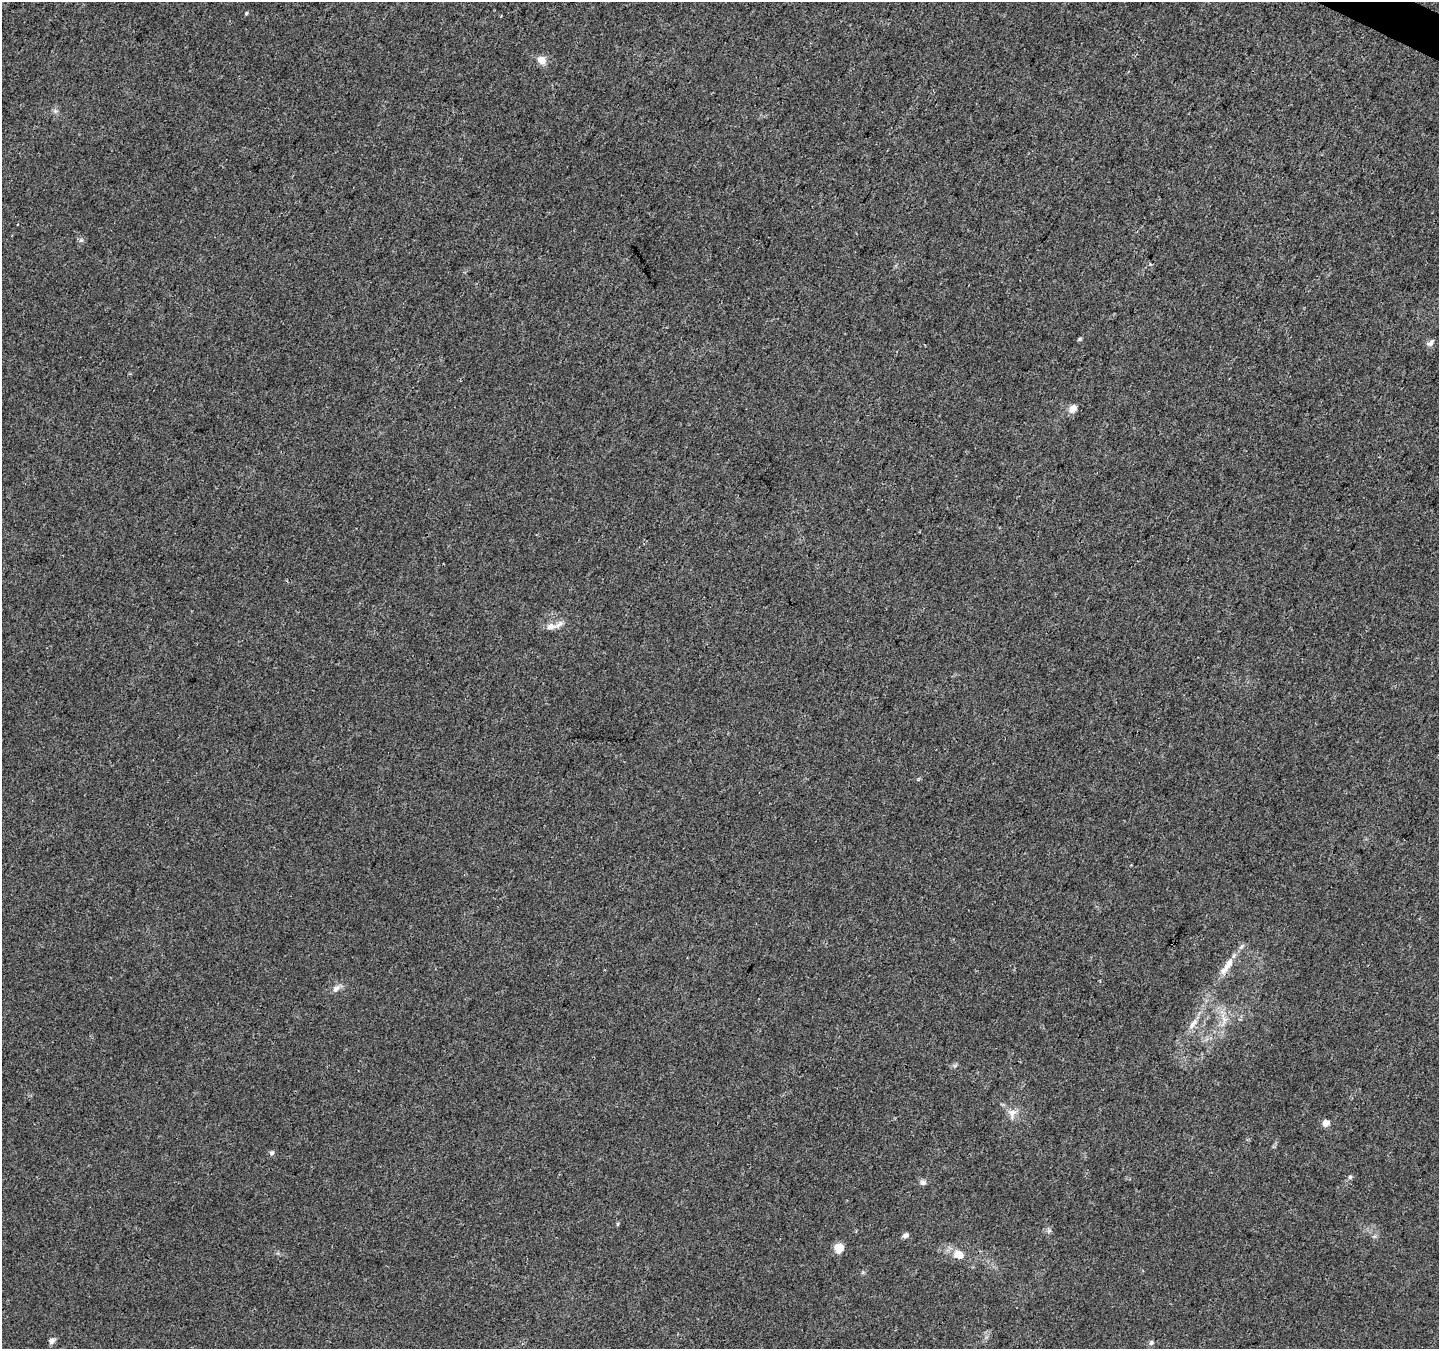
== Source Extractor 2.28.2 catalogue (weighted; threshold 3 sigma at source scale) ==
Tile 10 of 4 x 4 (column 2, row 3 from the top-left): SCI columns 1445-2881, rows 1614-2960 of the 5754 x 5853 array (HDU 1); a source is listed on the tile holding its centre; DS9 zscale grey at full resolution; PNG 1441 x 1351 px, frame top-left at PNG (2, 2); no overlay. Shown black and unused: <1% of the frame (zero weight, under 3 of 4 exposures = <1% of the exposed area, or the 3 px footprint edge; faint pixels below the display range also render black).
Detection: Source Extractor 2.28.2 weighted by HDU 2 'WHT'; one run over the whole footprint, this tile lists its part. Background 0.0217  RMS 0.0038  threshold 0.0172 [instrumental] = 3 sigma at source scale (4.5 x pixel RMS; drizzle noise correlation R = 1.50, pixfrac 1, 0.0396/0.0396 arcsec/px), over >= 5 px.
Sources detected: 25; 2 inside a brighter listed object's ellipse — not listed separately; the other 23 listed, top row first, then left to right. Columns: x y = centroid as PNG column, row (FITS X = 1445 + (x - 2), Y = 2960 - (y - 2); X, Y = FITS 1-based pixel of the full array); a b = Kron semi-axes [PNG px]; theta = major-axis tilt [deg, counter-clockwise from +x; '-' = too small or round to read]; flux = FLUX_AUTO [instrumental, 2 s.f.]
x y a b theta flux
246 13 5 4 - 0.45
541 60 12 11 - 2.9
55 111 6 6 - 0.86
81 240 6 5 - 0.73
1080 339 6 4 59 0.49
1430 343 11 7 43 1.5
1073 408 11 9 55 2.4
551 626 14 8 2 2.6
1228 964 21 8 60 4.5
336 989 12 8 47 1.9
1224 1020 10 6 89 1.9
1193 1024 20 6 52 3.1
1012 1113 14 11 -90 3.3
1326 1123 5 5 - 4.9
272 1153 7 6 - 1
1350 1177 6 5 - 0.72
923 1182 8 7 - 1.4
1049 1231 7 4 19 0.7
905 1235 7 6 - 1.3
839 1248 11 10 - 3.9
958 1255 14 11 -20 4.4
52 1341 8 7 - 1.4
1151 1343 6 6 - 0.91